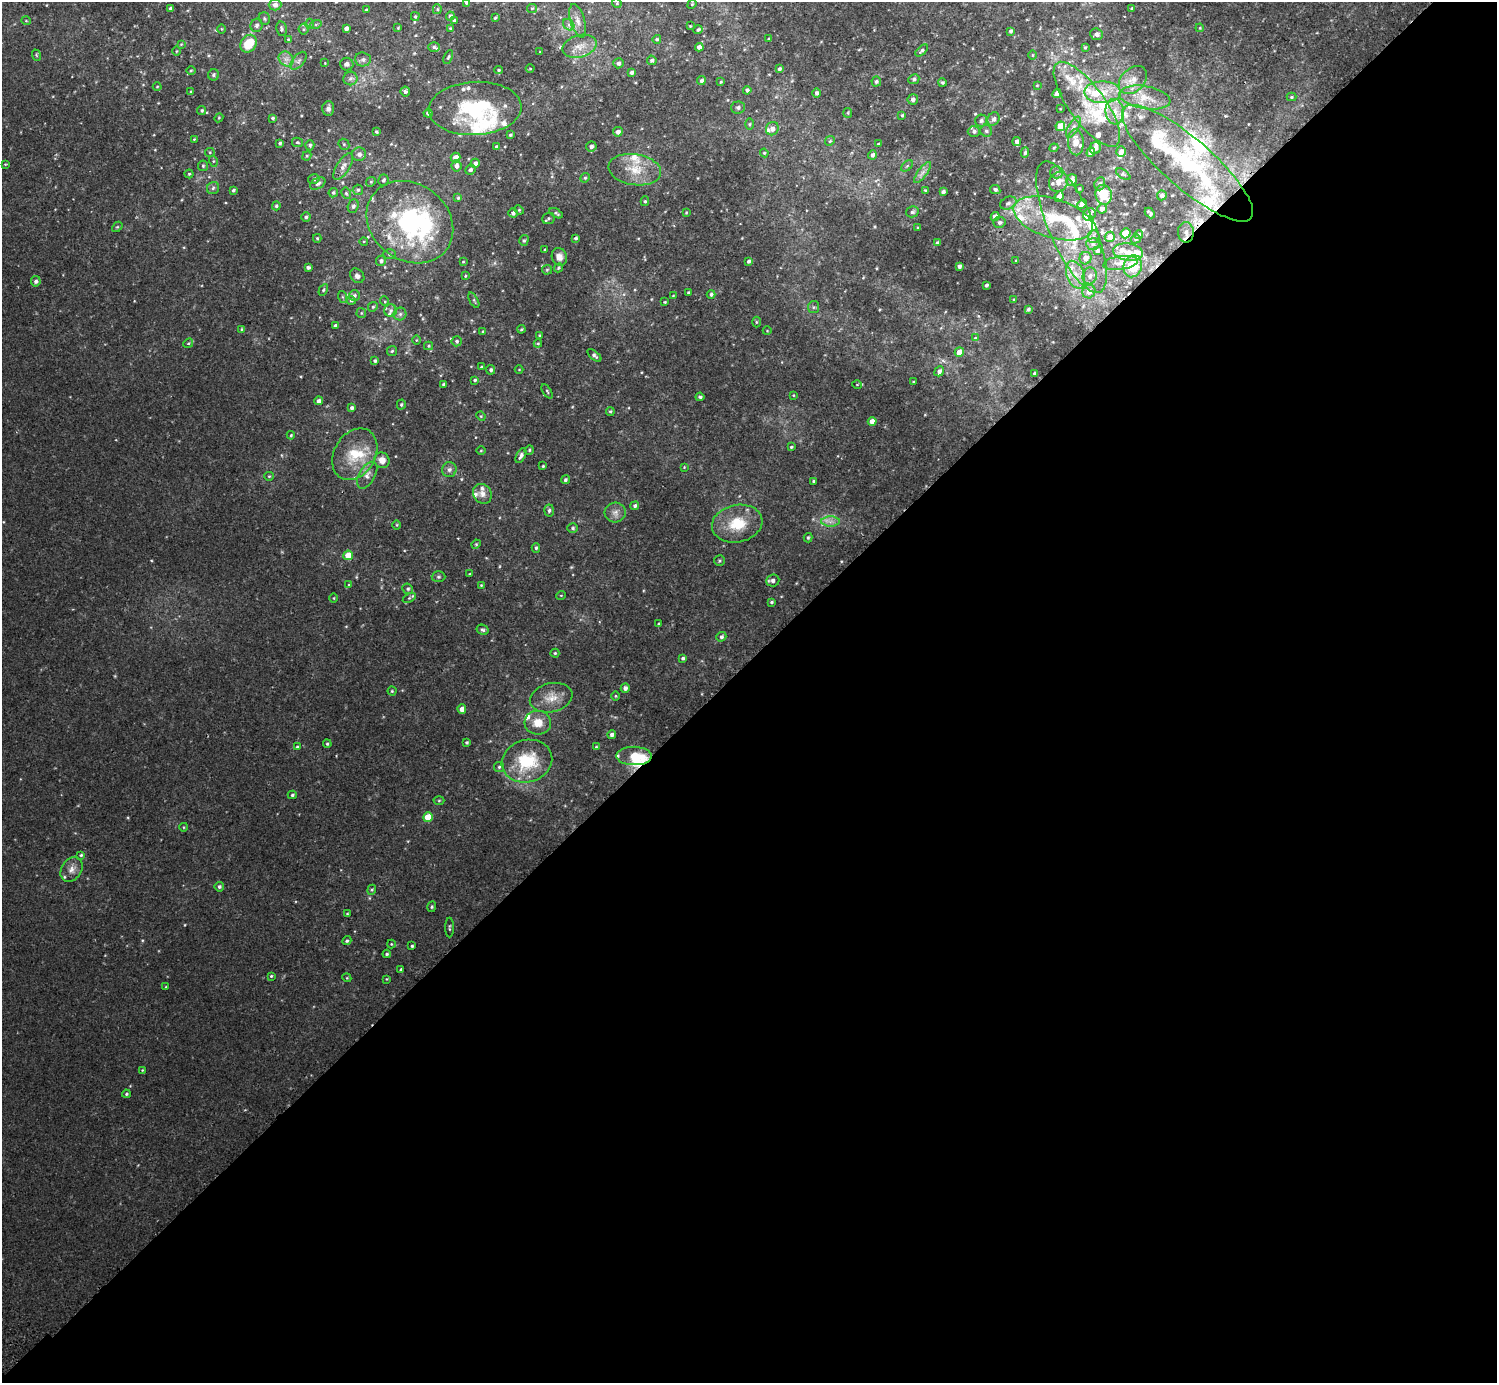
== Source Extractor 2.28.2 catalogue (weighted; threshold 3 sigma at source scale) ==
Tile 15 of 4 x 4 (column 3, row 4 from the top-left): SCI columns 3034-4528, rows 205-1585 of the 6070 x 6072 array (HDU 1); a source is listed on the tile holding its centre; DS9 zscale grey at full resolution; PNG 1499 x 1385 px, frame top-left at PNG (2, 2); each listed source drawn as its Kron ellipse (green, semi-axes under 4 px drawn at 4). Shown black and unused: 52% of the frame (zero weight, under 2 of 3 exposures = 3% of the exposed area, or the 3 px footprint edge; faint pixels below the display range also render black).
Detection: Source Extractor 2.28.2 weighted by HDU 2 'WHT'; one run over the whole footprint, this tile lists its part. Background 0.00818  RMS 0.0055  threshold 0.0245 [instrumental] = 3 sigma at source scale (4.5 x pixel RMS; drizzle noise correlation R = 1.50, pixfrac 1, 0.05/0.05 arcsec/px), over >= 5 px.
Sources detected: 397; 1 cosmic-ray / hot-pixel residue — neither listed nor drawn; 52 inside a brighter listed object's ellipse — not listed separately; the other 344 listed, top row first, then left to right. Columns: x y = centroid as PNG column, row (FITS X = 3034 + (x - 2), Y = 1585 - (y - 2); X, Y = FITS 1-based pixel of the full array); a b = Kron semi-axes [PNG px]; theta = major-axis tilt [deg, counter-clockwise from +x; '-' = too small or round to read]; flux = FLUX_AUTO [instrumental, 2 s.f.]
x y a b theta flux
466 2 4 3 - 1
617 3 5 4 - 0.7
692 4 5 4 - 0.55
275 5 6 6 - 2.4
532 8 5 4 - 0.64
1132 8 3 3 - 0.76
170 9 3 3 - 1.3
437 9 5 4 - 0.72
366 10 3 3 - 0.67
450 16 4 4 - 1.3
415 17 4 3 - 0.64
495 18 3 3 - 0.63
264 19 6 5 - 0.91
454 20 3 3 - 1.2
26 21 5 3 - 0.4
578 21 17 7 -74 3.8
309 24 5 3 - 0.64
316 24 6 3 18 0.65
257 25 7 6 - 1.4
569 25 6 5 - 1.3
690 26 3 2 - 0.38
346 28 4 4 - 1.7
398 28 3 3 - 0.45
450 28 4 3 - 0.55
1200 28 4 3 - 0.49
222 29 5 3 - 0.44
281 29 7 5 -79 1.3
304 29 5 5 - 0.85
698 30 4 3 - 0.94
1011 31 4 3 - 1.1
1096 34 6 5 - 1.7
769 38 4 2 - 0.46
288 39 4 4 - 0.53
657 39 4 4 - 0.81
181 44 4 3 - 0.43
249 44 9 7 55 13
580 46 17 11 15 6
434 47 6 5 - 1
699 47 4 4 - 3.2
1085 47 4 3 - 0.59
177 51 5 3 - 0.42
922 51 7 4 41 1.2
540 52 3 2 - 0.38
36 55 6 3 -71 0.53
1033 55 5 3 - 0.42
448 57 7 4 65 0.79
286 59 8 6 -44 2.5
363 59 8 7 - 1.7
652 60 5 4 - 1.1
299 61 11 5 49 1.7
325 63 2 2 - 0.3
618 63 5 5 - 1.6
347 64 6 6 - 1.5
530 69 4 3 - 0.43
779 69 3 3 - 1
191 70 5 3 - 0.55
499 70 4 4 - 0.65
632 72 4 3 - 1.6
213 75 5 5 - 1.2
350 78 7 6 - 1.5
914 79 5 5 - 1.2
1133 80 16 11 43 5.5
701 81 4 4 - 1.5
876 81 5 4 - 1.2
721 82 3 3 - 0.53
942 82 4 4 - 0.83
1037 85 4 3 - 0.4
157 87 4 3 - 0.39
747 90 4 4 - 1.3
191 91 3 3 - 0.51
405 92 5 4 - 1.2
1102 92 18 10 0 9.7
816 93 4 4 - 1.4
1057 94 4 4 - 3.3
1291 97 5 4 - 0.75
1145 98 26 11 -10 9.2
913 99 5 5 - 2.1
1087 104 51 18 -54 25
738 107 7 6 - 1.3
328 108 7 6 - 1.8
475 108 46 26 3 43
1060 109 2 2 - 0.34
202 110 5 4 - 0.87
1115 112 13 9 -84 5.4
428 113 4 4 - 1.1
848 113 5 4 - 0.59
902 115 3 3 - 0.67
219 118 4 4 - 0.59
273 118 4 4 - 0.91
993 119 7 5 64 2.1
981 121 6 6 - 1.5
750 124 6 4 89 0.64
1060 126 5 4 - 12
1073 127 11 5 60 2.1
772 129 7 6 - 2.8
974 131 6 5 - 1.5
986 131 6 5 - 1.2
376 132 3 3 - 0.69
618 132 5 4 - 2.1
510 135 4 3 - 0.7
194 139 4 4 - 0.45
830 141 5 4 - 0.72
297 142 5 4 - 0.88
1017 142 4 4 - 2.2
1076 142 13 8 -86 5.7
280 143 4 3 - 0.98
344 144 6 5 - 0.7
878 144 4 4 - 0.51
310 145 5 4 - 1
591 146 5 5 - 1.8
497 147 3 3 - 1.1
1054 148 4 4 - 0.61
1095 148 6 5 - 2.3
210 152 5 4 - 0.57
1091 152 5 4 - 4.4
1121 152 5 5 - 3.2
764 153 4 4 - 0.58
1025 153 5 4 - 0.93
359 154 7 6 - 2.1
872 155 4 4 - 1.9
307 156 5 4 - 0.67
456 157 5 4 - 4.9
213 161 5 3 - 0.64
475 163 4 4 - 2.2
1187 163 84 24 -41 60
5 164 4 2 - 0.38
203 166 5 5 - 0.81
456 166 5 5 - 2.3
907 166 7 4 45 0.79
343 167 15 6 58 3.1
470 170 5 4 - 1.3
635 170 26 15 -8 13
922 172 13 4 54 2.2
1056 172 6 6 - 1.6
189 174 4 4 - 0.72
1123 174 8 4 -35 0.77
585 178 5 4 - 0.77
314 179 6 5 - 1
383 180 6 5 - 1.2
1072 180 6 5 - 2.6
371 182 5 4 - 0.72
1059 182 10 9 - 4.4
318 184 8 5 31 1.5
1100 184 7 5 69 1
213 188 6 6 - 1.2
1079 189 3 3 - 0.48
233 190 4 3 - 0.94
358 190 5 5 - 0.9
926 190 4 3 - 0.74
995 190 5 4 - 1.2
943 191 4 3 - 1.3
333 193 5 4 - 0.97
346 193 6 5 - 0.78
1104 195 10 8 -81 16
1162 195 5 5 - 1.8
1059 197 5 4 - 4.2
458 198 4 4 - 0.71
645 201 5 4 - 0.86
1008 203 8 6 25 1.6
1082 204 5 4 - 4.1
276 206 4 4 - 0.93
353 206 7 5 69 1.3
1102 209 5 4 - 2.7
519 210 5 4 - 0.62
912 212 6 5 - 1.1
513 213 4 4 - 1.4
556 213 7 4 -29 0.96
686 213 4 3 - 0.47
1150 213 6 3 -46 1
1089 215 7 6 - 1.5
306 217 5 4 - 1.1
995 217 4 4 - 3.3
548 218 6 5 - 0.94
1053 218 41 19 -17 29
410 222 46 38 -37 92
1000 222 6 5 - 1.4
117 227 6 4 42 0.71
1071 227 71 22 -66 41
918 228 3 2 - 0.5
1186 232 10 8 -89 3.5
1125 233 5 4 - 15
1139 234 4 3 - 0.74
1094 237 6 5 - 1.2
1110 237 5 5 - 5.2
317 238 4 3 - 0.62
576 238 3 3 - 0.84
1136 239 5 4 - 0.89
524 240 5 4 - 0.89
364 241 4 3 - 0.42
938 243 4 3 - 1.7
1093 244 7 6 - 1.4
545 250 3 3 - 0.98
1097 251 4 4 - 1.4
1128 252 15 8 -8 5
389 254 6 5 - 0.93
559 257 9 7 -71 2.7
1086 258 6 6 - 3.8
381 261 5 5 - 1.4
749 261 4 4 - 1.1
1016 261 3 2 - 0.49
463 262 4 3 - 0.4
1121 263 17 6 8 3.5
959 266 4 3 - 1.4
1133 266 11 9 74 15
308 267 4 3 - 1.2
559 268 5 4 - 0.7
547 270 5 5 - 0.62
1075 275 14 8 -70 5.8
357 276 8 6 -49 2
465 276 4 3 - 0.48
1090 276 8 7 - 2.2
36 281 5 5 - 1.6
986 285 3 3 - 1
323 290 6 4 61 0.69
688 292 3 2 - 0.55
1089 292 7 6 - 4.1
711 294 4 4 - 1.2
354 296 5 5 - 1.3
673 296 3 3 - 0.43
343 297 6 4 -70 0.68
351 300 4 4 - 0.85
474 300 8 3 -62 0.83
1014 300 4 3 - 0.64
384 301 5 3 - 0.55
665 302 3 3 - 0.48
373 307 5 4 - 0.78
814 307 6 5 - 0.97
1028 309 4 4 - 0.99
390 311 6 6 - 1.5
361 313 5 5 - 0.66
400 314 6 6 - 1.4
756 322 5 3 - 0.56
336 326 4 4 - 2.1
241 329 4 2 - 0.41
521 329 4 3 - 0.59
483 331 3 3 - 0.52
767 331 4 3 - 0.38
540 336 3 3 - 0.62
975 338 4 3 - 0.65
416 340 5 3 - 0.45
457 341 5 5 - 1
188 343 5 4 - 0.67
538 343 4 4 - 0.55
428 346 4 4 - 0.65
392 351 5 5 - 0.79
959 352 5 4 - 5.2
594 355 8 4 -40 1.3
375 360 4 4 - 1.1
481 367 3 2 - 0.54
491 370 5 4 - 1.2
519 370 4 3 - 0.36
939 371 5 4 - 1.8
1035 373 3 3 - 1
475 380 4 3 - 0.84
913 382 3 3 - 0.55
444 384 3 3 - 1.2
857 384 5 3 - 0.41
547 391 8 3 -57 0.64
793 395 3 3 - 0.43
700 397 4 3 - 0.91
319 401 4 4 - 2.1
401 404 5 4 - 0.76
352 408 4 4 - 1.2
610 411 4 4 - 0.8
481 416 5 4 - 0.61
872 421 4 4 - 3.7
291 435 4 3 - 0.65
791 447 4 4 - 0.65
529 450 5 4 - 0.79
481 451 5 3 - 0.42
355 454 27 20 58 19
521 456 8 4 61 1.8
382 460 8 7 - 4.6
543 466 3 3 - 0.58
684 467 4 4 - 0.44
449 470 7 7 - 1.8
367 475 15 8 60 3.4
269 476 5 4 - 0.6
565 480 4 4 - 1
814 481 3 3 - 0.69
482 494 10 9 - 3.3
635 506 4 4 - 1.2
549 510 6 5 - 1.2
615 513 10 10 - 3.1
830 522 9 5 0 2.4
737 524 25 18 11 16
397 525 5 3 - 0.49
573 528 5 4 - 0.93
808 538 4 3 - 0.75
476 544 4 4 - 0.58
536 548 4 4 - 0.91
348 555 5 4 - 8.7
719 561 5 5 - 0.77
470 574 4 3 - 0.56
438 577 7 5 -1 1
773 580 7 6 - 1.8
349 585 4 3 - 0.47
481 585 4 3 - 0.51
408 589 5 5 - 0.99
561 595 5 3 - 0.44
334 598 5 3 - 0.51
409 598 7 4 30 0.84
771 602 4 3 - 0.76
659 624 3 3 - 0.52
483 630 6 5 - 1.1
721 637 5 4 - 1.2
555 653 4 4 - 0.63
683 658 4 3 - 0.94
625 688 4 4 - 1.9
392 691 4 4 - 0.6
615 696 5 3 - 0.49
551 698 21 14 13 8.1
462 709 4 4 - 3.6
538 723 13 12 - 7.4
612 735 4 4 - 1.7
467 742 4 4 - 0.82
327 744 4 3 - 0.62
297 747 3 3 - 0.6
596 747 4 3 - 0.49
634 756 18 9 -1 14
527 761 25 21 15 25
499 767 5 5 - 0.85
292 795 4 3 - 0.88
439 800 5 3 - 0.55
428 817 5 4 - 10
184 827 4 3 - 0.42
81 855 4 4 - 0.67
72 869 13 10 57 3.8
219 887 5 4 - 0.98
372 890 5 4 - 0.62
432 907 5 4 - 0.75
347 914 3 3 - 0.48
449 927 10 3 90 0.75
347 941 5 4 - 0.79
391 944 4 4 - 0.43
412 946 3 3 - 0.68
387 954 4 3 - 0.79
401 969 3 3 - 1.2
271 976 3 3 - 0.6
347 978 4 3 - 0.49
387 979 4 2 - 0.37
166 987 3 3 - 0.49
142 1070 4 4 - 0.47
126 1094 4 3 - 0.74
Overlapping masked pixels (flux is a lower limit): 2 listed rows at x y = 1186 232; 634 756
Isophote crosses this tile's border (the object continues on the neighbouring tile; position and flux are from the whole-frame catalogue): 1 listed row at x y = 466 2